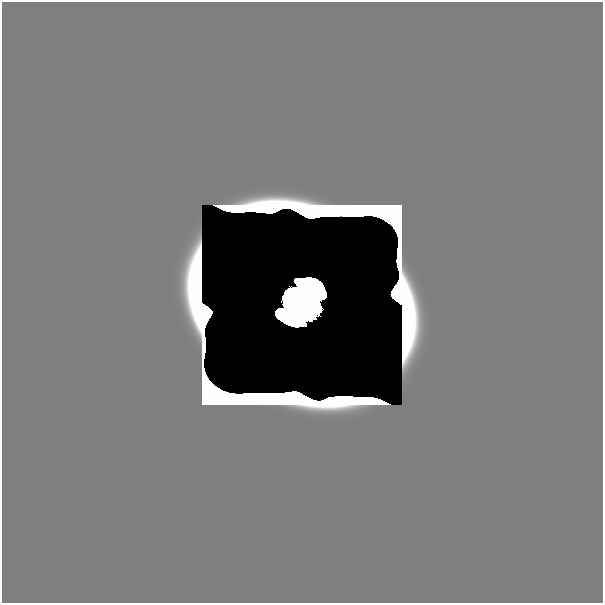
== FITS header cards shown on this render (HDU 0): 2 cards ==
NAXIS1  =                  601
NAXIS2  =                  601

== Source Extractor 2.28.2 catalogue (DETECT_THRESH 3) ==
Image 601 x 601 px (HDU 0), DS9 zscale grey, 1 PNG px = 1 image px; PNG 605 x 605 px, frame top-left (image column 1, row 601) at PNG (2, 2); no overlay
Background 0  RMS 9.4e-36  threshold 2.82e-35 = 3 sigma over >= 5 px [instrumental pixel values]
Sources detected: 18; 17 with non-positive FLUX_AUTO (blend fragments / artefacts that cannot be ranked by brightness) are not listed; the other 1 listed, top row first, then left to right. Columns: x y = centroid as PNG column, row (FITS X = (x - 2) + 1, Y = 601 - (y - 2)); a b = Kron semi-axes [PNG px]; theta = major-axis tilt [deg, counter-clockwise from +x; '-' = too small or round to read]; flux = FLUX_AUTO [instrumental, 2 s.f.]
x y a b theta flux
302 304 24 18 -32 60
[17 non-positive-flux detections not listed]